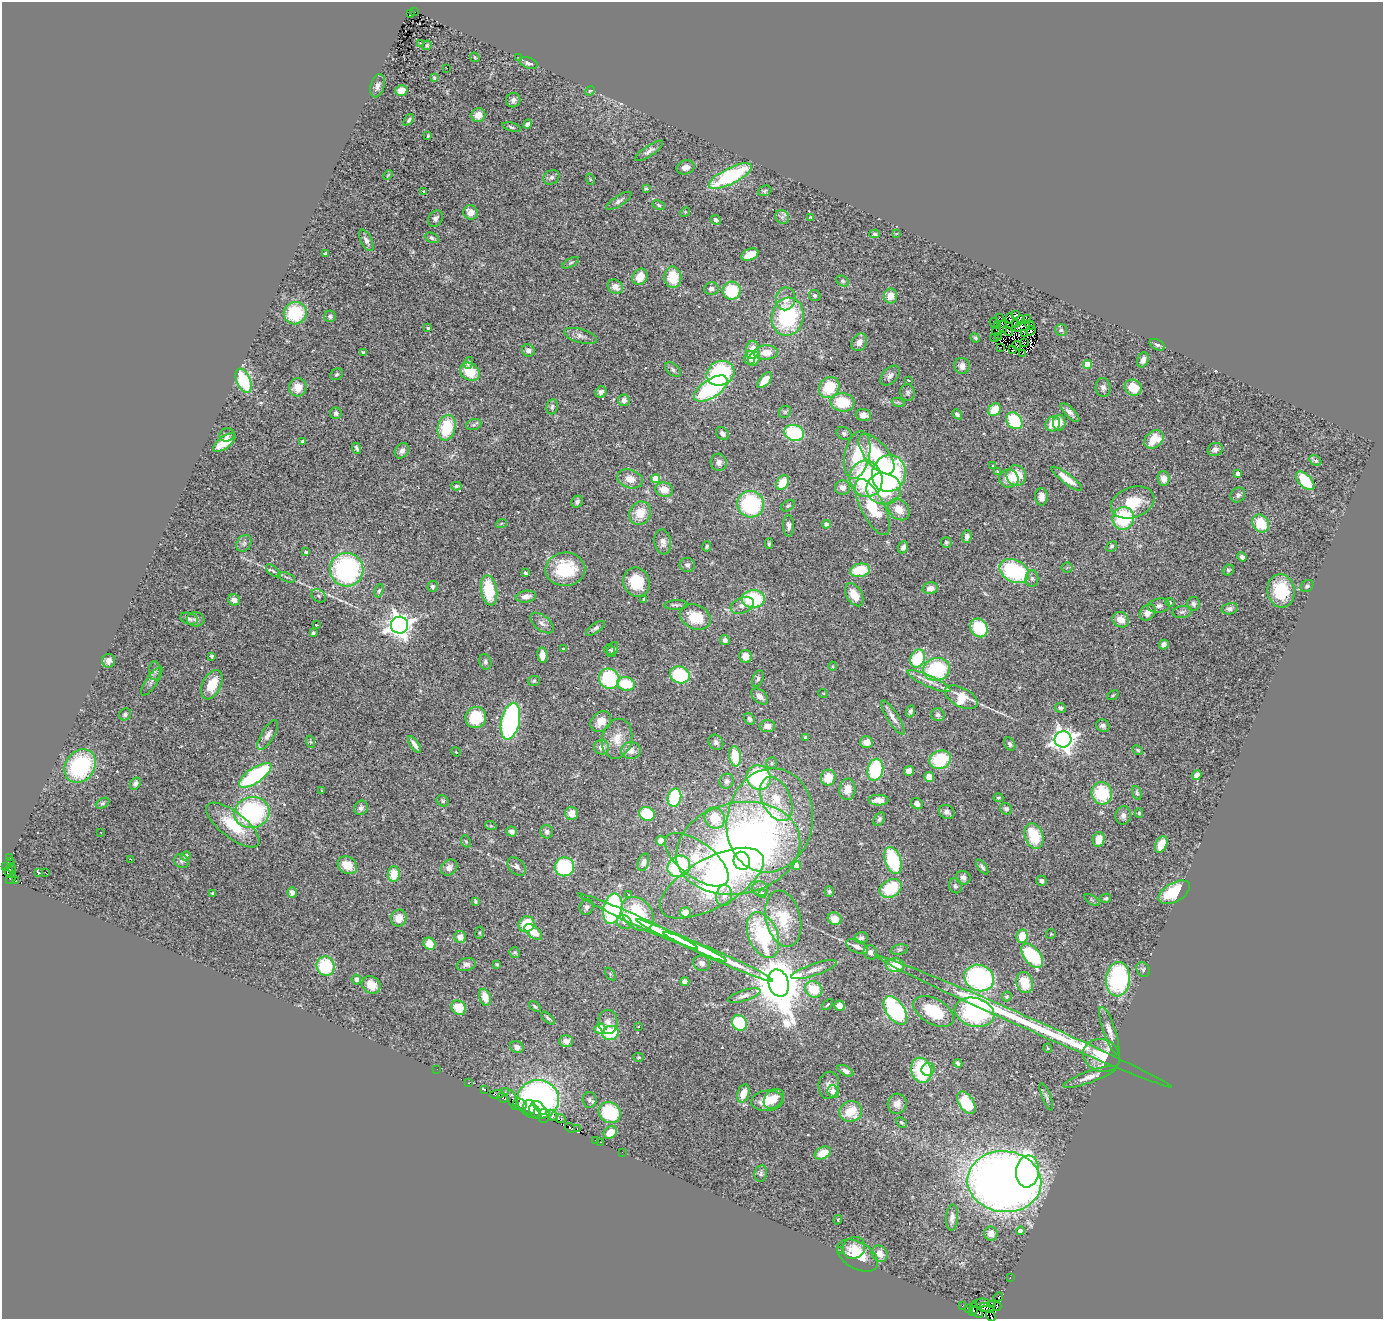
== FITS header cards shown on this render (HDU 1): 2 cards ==
NAXIS1  =                 1381
NAXIS2  =                 1317

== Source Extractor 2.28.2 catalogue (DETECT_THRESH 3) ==
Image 1381 x 1317 px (HDU 1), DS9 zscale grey, 1 PNG px = 1 image px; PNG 1385 x 1321 px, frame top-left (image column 1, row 1317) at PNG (2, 2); each listed source drawn as its Kron ellipse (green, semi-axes under 4 px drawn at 4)
Background 0.729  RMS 0.067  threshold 0.201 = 3 sigma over >= 5 px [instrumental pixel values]
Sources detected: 488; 8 with non-positive FLUX_AUTO (blend fragments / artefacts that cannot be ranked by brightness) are neither listed nor drawn; the other 480 listed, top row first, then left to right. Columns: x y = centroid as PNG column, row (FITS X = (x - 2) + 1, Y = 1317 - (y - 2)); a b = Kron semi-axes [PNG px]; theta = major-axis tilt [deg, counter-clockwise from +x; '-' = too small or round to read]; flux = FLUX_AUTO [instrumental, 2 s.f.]
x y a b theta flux
414 11 3 2 - 10
411 13 4 2 - 8.1
420 43 3 3 - 47
427 45 5 3 - 5.6
475 57 5 3 - 4.1
518 57 2 2 - 14
528 63 9 5 -18 16
447 68 2 2 - 3.8
434 78 3 2 - 5
378 86 12 6 72 20
401 90 6 5 - 57
590 91 5 4 - 5.1
513 100 7 7 - 16
478 115 7 7 - 39
409 120 7 4 54 7.8
527 124 5 3 - 14
512 127 9 4 -16 9.3
428 136 4 3 - 5.1
649 151 16 5 34 19
685 167 9 6 20 26
388 175 5 3 - 4.1
730 176 24 8 27 420
551 177 8 7 - 14
590 179 6 3 -71 4.5
646 188 3 3 - 6.3
424 191 3 3 - 17
765 191 7 5 23 7.4
619 201 14 5 33 17
659 205 6 4 -29 6.8
470 212 7 7 - 43
685 212 5 4 - 5.6
782 217 7 6 - 17
810 217 4 3 - 3.9
435 219 8 6 58 16
716 220 5 4 - 13
875 234 5 4 - 7.8
897 234 3 3 - 13
432 238 7 5 -24 9.6
366 240 12 5 -63 20
326 254 3 3 - 12
750 255 9 5 24 62
571 263 9 4 29 8.8
640 277 8 7 - 63
673 277 11 8 -85 110
843 281 7 5 -27 8.6
615 287 8 6 -32 38
711 289 7 6 - 17
732 291 9 9 - 190
815 295 6 5 - 10
890 296 7 6 - 44
786 299 11 9 79 45
295 313 11 11 - 220
1015 315 4 3 - 8.4
330 316 6 5 - 11
788 317 19 16 76 450
999 318 3 2 - 4.4
1010 319 5 2 - 2.5
1027 319 4 2 - 6.7
1021 320 4 4 - 7.2
994 323 5 2 - 9.2
1016 323 3 2 - 3.8
1030 325 5 2 - 4.4
997 326 3 2 - 2.8
1021 326 9 3 18 1.7
1003 327 6 3 -83 2.5
428 328 4 4 - 5.1
1061 330 6 5 - 11
1008 331 5 3 - 4.7
1031 331 5 2 - 3.7
996 332 4 2 - 0.43
1024 333 3 2 - 2.5
581 336 17 7 -15 25
998 337 3 2 - 4
975 338 5 3 - 7.9
995 338 4 2 - 7.1
859 342 9 7 57 29
1024 342 4 2 - 4.2
1017 345 4 2 - 5.2
1157 345 8 5 -26 10
1000 347 3 2 - 4.9
752 350 9 6 87 78
1013 350 4 2 - 2
528 351 6 6 - 22
363 352 4 3 - 6.4
766 353 12 7 2 58
1022 353 3 2 - 2.8
750 358 7 5 78 26
754 359 7 5 62 33
1143 360 8 5 67 25
468 363 6 4 69 10
1088 365 4 4 - 130
962 366 8 8 - 27
673 369 9 5 -39 12
470 372 10 8 -33 110
720 373 14 12 23 410
337 374 7 5 33 8
890 375 12 7 48 21
765 380 9 5 48 71
908 380 3 3 - 3.7
244 381 13 7 -66 240
298 387 9 9 - 56
1103 387 9 7 -84 18
829 388 11 9 52 160
1133 388 9 7 -33 89
711 389 19 9 34 500
601 392 6 5 - 15
908 393 8 7 - 11
624 400 6 6 - 21
842 402 12 9 -5 150
898 402 7 4 -19 6.6
552 407 8 5 83 11
994 410 7 5 47 89
785 412 6 5 - 7.7
336 413 6 5 - 13
1070 413 12 4 -46 23
957 414 6 4 -46 10
863 415 8 6 -14 25
1014 421 9 7 -51 240
1059 422 8 6 87 43
1053 424 8 7 - 78
474 425 8 5 19 11
446 428 13 9 76 190
794 433 10 8 -17 330
844 433 8 6 -26 12
722 434 7 5 -45 16
227 435 8 6 17 12
1154 439 11 8 36 110
302 441 4 3 - 6.8
224 442 13 6 37 67
357 448 6 3 -66 9.2
1215 449 7 6 - 18
402 451 8 6 53 22
876 454 24 11 -50 230
857 455 24 12 77 190
1315 461 6 4 -37 15
719 462 8 8 - 21
993 466 4 3 - 5.9
997 472 3 3 - 5.5
889 474 18 17 - 640
1238 474 4 4 - 25
1016 475 10 9 - 120
630 479 13 9 -16 43
656 479 4 4 - 110
866 479 18 16 -72 570
1009 479 9 9 - 60
1067 479 19 5 -37 53
1164 479 7 6 - 38
1305 481 11 6 -44 210
783 482 8 6 54 100
456 486 5 3 - 7.1
843 488 7 7 - 32
884 489 17 15 -9 270
664 490 9 7 -13 62
1238 495 8 7 - 14
1041 497 9 6 -90 32
577 502 6 5 - 11
1133 503 22 15 20 140
751 504 13 13 - 430
788 506 7 5 36 8.8
873 507 31 11 -63 190
899 510 12 9 -43 62
640 513 12 10 61 86
1123 518 11 10 - 300
1261 523 9 8 - 120
501 524 5 3 - 4.6
826 524 4 4 - 20
789 526 11 5 -88 17
967 537 6 5 - 18
663 542 12 8 -81 34
946 542 5 5 - 8.8
244 543 9 7 58 16
769 544 5 3 - 8
707 546 5 4 - 8
1112 546 6 4 44 8.5
903 547 6 5 - 16
306 552 4 3 - 9
1242 557 5 4 - 17
687 565 7 7 - 13
1067 568 5 5 - 6.6
565 569 20 16 3 220
347 570 17 16 - 730
860 570 10 6 11 160
1228 570 6 5 - 8.6
273 571 9 4 -39 12
1014 571 15 11 -27 450
526 573 4 3 - 9.8
287 577 9 4 -20 10
1032 578 8 6 88 14
636 582 15 13 -69 130
432 586 5 5 - 8.5
1307 586 7 5 40 10
930 588 8 6 14 34
489 590 15 8 -80 170
379 591 7 4 73 7.4
1281 591 16 13 -82 200
854 595 12 7 -59 69
319 596 8 6 -34 11
526 597 10 6 8 27
644 599 3 3 - 6.4
753 599 11 9 5 300
234 600 6 5 - 28
1170 602 4 4 - 4.3
1193 604 7 6 - 12
676 605 12 4 2 12
742 605 12 8 22 34
1159 606 11 7 8 19
1230 609 8 5 11 15
1148 612 9 7 48 43
1182 612 10 6 10 14
695 617 16 12 -25 120
189 619 9 5 -16 16
195 619 9 7 -8 15
1121 620 8 7 - 49
542 623 14 7 -37 25
316 625 2 2 - 3
399 625 8 8 - 3900
595 628 11 4 34 15
979 628 10 8 -56 210
313 633 4 3 - 9.1
725 640 5 4 - 17
1164 645 5 4 - 19
563 649 3 2 - 3.9
609 650 6 4 -25 6.6
613 650 8 5 68 16
542 655 8 5 -81 48
212 656 4 3 - 6.2
746 656 6 6 - 49
918 659 9 7 67 210
109 661 7 6 - 21
485 662 8 6 -74 11
833 666 4 3 - 3.6
937 669 13 11 15 370
155 671 9 5 -88 14
680 675 10 8 -18 280
609 679 10 10 - 320
758 679 8 5 68 11
152 681 17 5 56 18
534 681 6 5 - 7
929 681 23 5 -24 44
626 684 9 6 -9 150
212 685 15 9 65 110
823 693 5 3 - 3.2
1113 695 6 3 36 4.7
760 696 10 6 -42 30
961 697 18 9 -28 140
1060 708 5 5 - 11
910 711 6 4 68 12
125 714 6 5 - 11
938 715 7 6 - 14
476 717 11 10 - 150
893 717 20 5 -57 32
750 719 6 5 - 13
510 721 19 9 77 770
601 722 11 9 47 51
767 726 7 6 - 31
1103 726 7 6 - 14
268 735 17 6 59 24
805 737 3 3 - 6.3
617 739 20 15 76 83
1063 739 8 8 - 3200
311 742 6 4 -70 6.1
716 742 8 7 - 16
866 742 6 6 - 39
414 744 9 3 -56 21
1010 744 7 5 -58 13
601 747 7 7 - 29
1138 750 5 3 - 6.2
631 751 9 8 - 39
456 752 5 4 - 4.4
735 756 10 6 -83 120
940 760 11 9 21 220
772 763 6 5 - 7.4
80 766 18 14 55 430
875 770 11 7 77 310
909 771 5 5 - 43
255 775 19 7 34 490
1196 775 5 4 - 22
929 777 5 5 - 57
759 778 12 12 - 450
828 778 8 7 - 85
726 781 8 7 - 13
135 783 6 5 - 13
847 789 11 8 86 48
322 790 3 2 - 4.4
1102 793 11 10 - 230
1137 793 7 4 -74 8.7
674 798 9 6 76 300
998 798 5 3 - 5.5
776 799 23 14 -65 120
879 800 10 5 0 33
443 801 6 5 - 8.1
102 803 7 5 27 8.1
917 804 6 5 - 19
361 808 7 6 - 17
1006 809 6 5 - 12
252 812 17 15 13 630
947 812 8 6 -27 19
572 813 7 6 - 46
1139 813 4 3 - 6.9
647 814 8 7 - 180
1123 815 9 8 - 21
715 818 11 9 -60 110
879 819 7 5 56 11
770 820 52 43 79 810
233 825 32 12 -38 180
491 826 6 3 -18 4.7
511 832 5 5 - 20
547 832 7 6 - 16
101 833 3 2 - 5.5
1034 836 13 9 -70 170
1099 839 8 6 78 50
466 841 6 4 -67 6.3
661 841 5 5 - 41
1161 844 9 5 65 78
738 848 63 45 12 2400
186 856 5 4 - 13
10 858 2 2 - 2.7
131 859 3 2 - 3.3
697 860 38 17 -37 210
893 860 14 7 -71 340
181 861 7 6 - 12
742 861 9 8 - 140
11 862 3 2 - 5
643 862 9 5 71 20
347 865 10 8 -35 84
796 865 5 4 - 15
6 866 3 2 - 10
679 866 12 10 34 390
449 867 9 7 42 28
516 867 11 7 -44 17
564 867 10 9 - 320
982 867 9 4 -54 12
11 868 5 2 - 8.8
9 871 6 3 -78 49
39 872 4 3 - 13
45 873 4 2 - 10
394 874 8 6 90 86
11 878 6 3 55 29
963 878 7 6 - 17
15 881 3 2 - 4.5
1041 881 5 5 - 12
712 883 58 25 29 770
955 886 7 6 - 11
890 888 12 8 29 200
760 889 8 7 - 17
292 892 5 4 - 17
829 892 5 4 - 6.8
1174 892 17 9 30 190
213 893 3 3 - 6.7
762 893 3 3 - 29
629 895 3 3 - 19
724 896 10 8 82 26
1106 898 5 4 - 7.6
1092 900 8 3 -32 6.2
475 901 3 3 - 6.4
586 907 8 6 67 16
613 909 15 9 78 680
685 912 5 5 - 42
638 914 19 14 -50 240
399 918 8 7 - 54
783 919 28 17 -77 140
835 919 7 6 - 53
638 921 66 5 -25 320
624 922 8 6 -37 17
526 924 8 7 - 130
533 932 10 5 -39 66
480 933 6 3 82 5.3
1051 934 5 4 - 4.8
763 935 24 14 -68 430
1022 936 7 5 80 100
460 937 6 6 - 31
861 938 7 5 12 13
681 940 50 4 -25 210
429 944 6 5 - 62
857 947 12 6 -26 30
899 950 9 5 13 9.4
870 952 7 6 - 20
515 953 5 5 - 7.2
1032 956 14 8 -52 290
718 957 60 5 -24 270
702 963 8 7 - 18
497 964 3 2 - 4.9
466 965 10 6 14 19
895 965 9 7 -4 120
325 966 10 9 - 220
1143 969 8 6 -59 10
814 970 24 6 19 35
610 974 7 4 -55 6.8
979 978 15 13 -25 690
356 979 5 4 - 18
1118 979 17 12 84 570
685 982 4 4 - 19
779 983 14 10 -74 24000
1025 983 11 8 -72 100
371 985 10 8 -39 69
814 989 9 8 - 120
744 995 17 5 18 20
1007 996 5 4 - 9.1
485 997 9 5 -73 58
828 1004 6 3 45 6.5
535 1006 7 4 -38 8.4
840 1006 5 5 - 27
459 1008 8 7 - 88
895 1010 16 9 -55 490
934 1011 22 12 -29 200
974 1012 20 14 -16 580
548 1018 8 4 -44 10
1024 1021 162 6 -24 970
608 1022 12 10 -89 30
739 1023 8 7 - 180
638 1027 3 3 - 17
600 1028 5 5 - 87
1109 1031 25 6 -71 35
610 1033 8 7 - 170
566 1041 7 6 - 25
517 1047 7 5 -27 21
1048 1048 4 4 - 4.9
1101 1055 19 16 -24 180
639 1057 5 4 - 5.5
958 1063 4 3 - 15
437 1069 2 2 - 12
928 1069 7 6 - 32
921 1070 13 10 -72 300
845 1071 9 4 -29 16
1090 1077 28 5 20 38
469 1083 4 2 - 3.5
829 1085 13 10 81 30
484 1090 3 2 - 21
505 1092 3 3 - 4.6
833 1092 6 5 - 40
743 1093 9 5 71 68
496 1094 7 4 5 17
1046 1097 14 4 -69 12
502 1098 5 3 - 0.33
538 1099 21 19 4 1300
774 1099 11 8 44 55
512 1100 10 3 -77 56
589 1100 8 7 - 13
767 1101 16 10 6 93
966 1103 13 7 -56 150
520 1104 7 5 -21 290
897 1104 10 9 - 34
529 1107 7 6 - 550
540 1108 8 3 -47 270
851 1111 11 10 - 100
535 1112 8 5 -54 390
610 1112 11 10 - 240
552 1115 6 4 -41 57
544 1116 7 6 - 160
561 1118 5 3 - 2.2
901 1122 6 4 -43 6.3
570 1128 5 3 - 58
578 1128 4 2 - 20
610 1133 7 5 40 80
596 1140 3 2 - 4.3
600 1142 3 2 - 4.8
622 1152 2 2 - 2.2
823 1153 8 5 30 66
1027 1171 16 11 84 280
761 1173 8 6 82 12
1004 1182 37 30 -6 6200
952 1218 13 6 86 25
838 1220 5 4 - 5.1
1020 1231 4 4 - 21
991 1234 7 6 - 37
854 1248 12 10 35 36
840 1250 4 3 - 4.1
880 1254 9 7 -52 43
857 1256 22 13 -31 130
1010 1278 3 2 - 13
998 1297 5 2 - 6.5
981 1303 9 3 9 8.1
991 1305 3 2 - 19
963 1306 4 2 - 25
997 1306 4 2 - 45
968 1308 3 3 - 38
987 1308 7 4 -23 160
973 1309 7 3 74 90
977 1312 7 2 -41 25
991 1316 6 2 -58 18
At the frame edge (FLAGS 8, measured only in part): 1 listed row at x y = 991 1316
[8 non-positive-flux detections neither listed nor drawn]